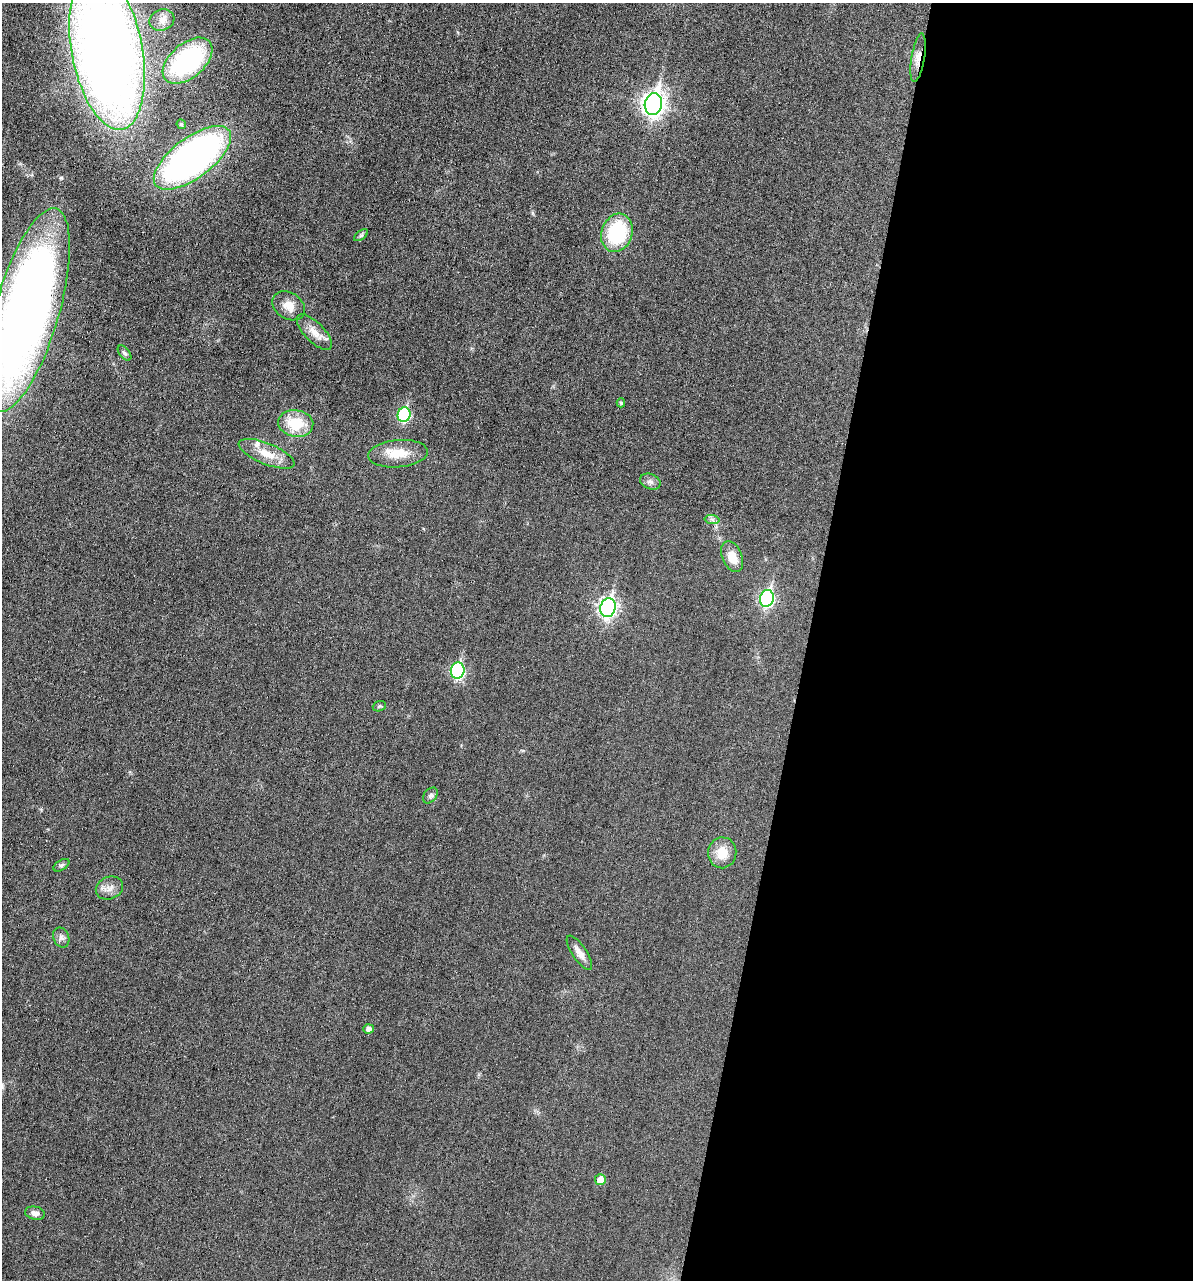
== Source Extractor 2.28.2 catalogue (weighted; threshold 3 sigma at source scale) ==
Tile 12 of 4 x 4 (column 4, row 3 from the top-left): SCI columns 3694-4884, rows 1280-2557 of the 5132 x 5115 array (HDU 1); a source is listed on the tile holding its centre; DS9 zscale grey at full resolution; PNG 1195 x 1282 px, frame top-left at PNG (2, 3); each listed source drawn as its Kron ellipse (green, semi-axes under 4 px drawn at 4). Shown black and unused: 32% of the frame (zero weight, under 3 of 6 exposures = <1% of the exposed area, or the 3 px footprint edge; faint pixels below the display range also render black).
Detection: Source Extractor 2.28.2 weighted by HDU 2 'WHT'; one run over the whole footprint, this tile lists its part. Background 0.0195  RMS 0.0036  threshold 0.0145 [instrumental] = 3 sigma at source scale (4.09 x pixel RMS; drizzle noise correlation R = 1.36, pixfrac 0.8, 0.05/0.05 arcsec/px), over >= 5 px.
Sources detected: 35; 1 inside a brighter listed object's ellipse — not listed separately; the other 34 listed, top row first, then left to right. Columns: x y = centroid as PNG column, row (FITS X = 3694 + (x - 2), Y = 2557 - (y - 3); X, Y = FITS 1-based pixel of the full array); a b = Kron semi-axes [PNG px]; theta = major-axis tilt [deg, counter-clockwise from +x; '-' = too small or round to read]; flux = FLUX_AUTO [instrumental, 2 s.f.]
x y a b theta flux
162 20 13 10 18 2.4
107 50 80 35 -79 430
918 58 24 6 81 3
188 61 29 17 41 41
653 104 11 8 79 210
181 124 5 4 - 0.61
192 158 46 20 37 150
617 233 19 15 70 24
361 235 8 4 37 0.61
289 306 17 13 -32 3.9
27 310 105 32 74 330
314 332 23 9 -46 3.6
124 353 9 5 -52 0.85
621 403 4 3 - 0.52
404 415 7 6 - 31
296 423 17 13 -8 10
267 454 30 10 -22 5.9
398 454 30 13 5 6.9
650 482 10 7 -21 1.4
712 519 7 4 -2 0.75
732 557 16 10 -68 5.2
767 598 8 7 - 60
608 608 9 7 74 110
458 670 8 7 - 42
379 706 7 5 20 0.51
430 795 9 6 50 1.1
722 853 15 14 - 5.9
61 865 9 5 33 0.68
109 888 14 11 23 2.5
61 937 10 7 -67 1.3
579 953 20 7 -56 2.5
369 1029 5 4 - 1.5
600 1180 5 5 - 4
35 1213 10 6 -11 1.7
Overlapping masked pixels (flux is a lower limit): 1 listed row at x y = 918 58
Isophote crosses this tile's border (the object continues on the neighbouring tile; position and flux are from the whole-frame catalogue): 2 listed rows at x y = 107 50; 27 310